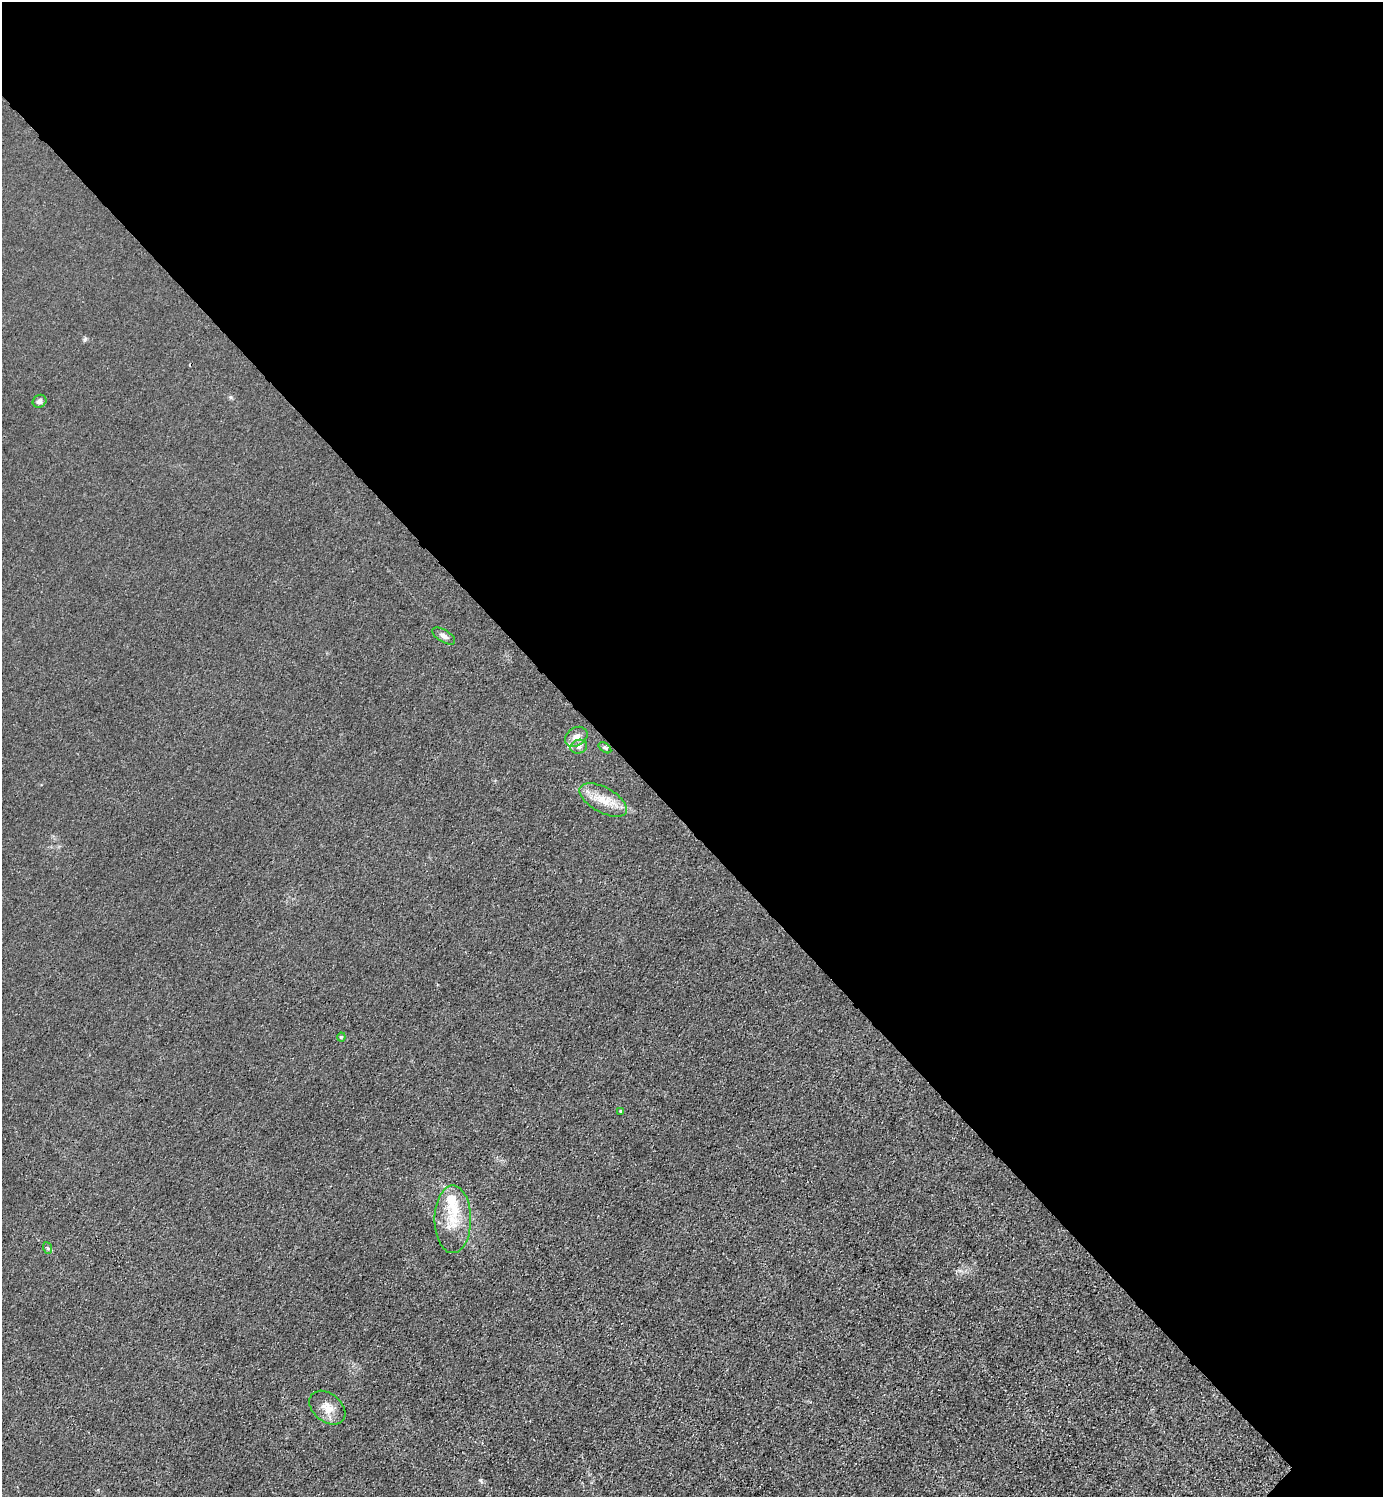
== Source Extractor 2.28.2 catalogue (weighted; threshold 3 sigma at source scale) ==
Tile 3 of 4 x 4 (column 3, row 1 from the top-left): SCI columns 3065-4445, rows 4488-5982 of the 5985 x 5985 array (HDU 1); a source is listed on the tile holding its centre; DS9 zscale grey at full resolution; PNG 1385 x 1499 px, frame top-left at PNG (2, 2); each listed source drawn as its Kron ellipse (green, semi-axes under 4 px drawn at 4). Shown black and unused: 55% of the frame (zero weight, under 3 of 4 exposures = <1% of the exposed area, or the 3 px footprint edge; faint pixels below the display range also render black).
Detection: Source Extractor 2.28.2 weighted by HDU 2 'WHT'; one run over the whole footprint, this tile lists its part. Background 0.0221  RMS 0.0062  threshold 0.0279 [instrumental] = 3 sigma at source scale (4.5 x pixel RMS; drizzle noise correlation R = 1.50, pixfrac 1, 0.05/0.05 arcsec/px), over >= 5 px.
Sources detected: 14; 3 inside a brighter listed object's ellipse — not listed separately; the other 11 listed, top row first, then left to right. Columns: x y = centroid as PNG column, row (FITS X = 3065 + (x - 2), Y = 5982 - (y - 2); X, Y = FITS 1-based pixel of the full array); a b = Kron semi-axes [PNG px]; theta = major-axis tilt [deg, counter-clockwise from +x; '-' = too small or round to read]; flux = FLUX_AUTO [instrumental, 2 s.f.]
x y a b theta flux
40 401 7 6 - 1.7
444 636 13 6 -31 2.7
576 737 12 9 34 4.6
579 747 8 7 - 2.2
605 748 7 4 -36 0.96
603 800 26 12 -29 12
341 1037 4 4 - 0.71
621 1111 4 4 - 0.87
453 1219 34 18 -90 19
48 1248 6 4 -69 0.87
327 1408 20 14 -40 8.3
Unlisted compact peaks at least as high as the median listed source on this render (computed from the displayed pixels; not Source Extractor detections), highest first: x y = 85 339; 480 1480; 231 397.